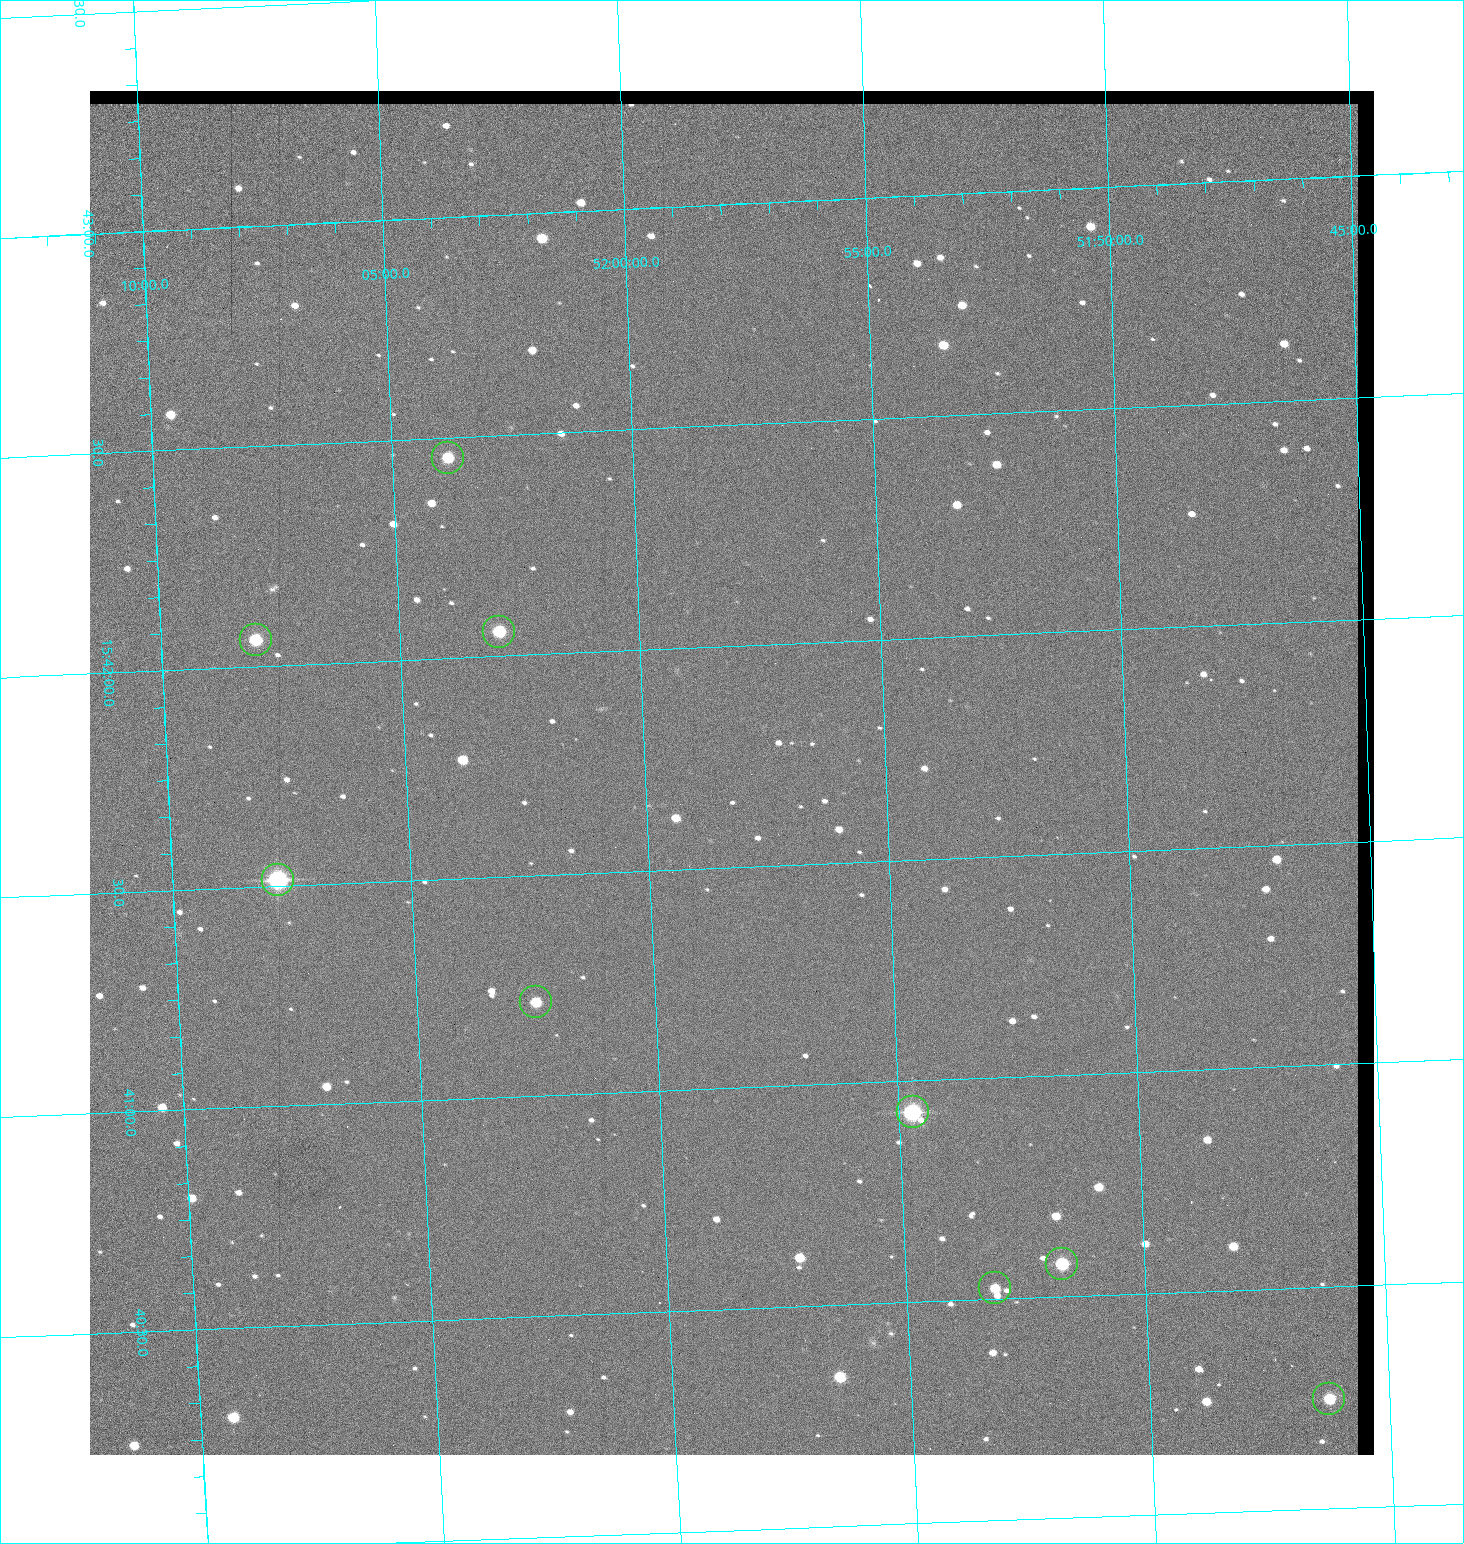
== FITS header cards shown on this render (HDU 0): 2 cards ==
NAXIS1  =                 1284 / length of data axis 1
NAXIS2  =                 1364 / length of data axis 2

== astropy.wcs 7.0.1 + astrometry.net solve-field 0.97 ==
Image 1284 x 1364 px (HDU 0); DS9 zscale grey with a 90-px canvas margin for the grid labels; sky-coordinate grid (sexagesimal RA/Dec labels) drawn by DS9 from the SOLVED WCS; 9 Tycho-2 reference stars matched to detected sources circled (green)
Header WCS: RA---TAN/DEC--TAN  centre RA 15:41:43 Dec +51:58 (235.43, +51.97 deg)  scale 1.26 arcsec/px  FOV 26.9' x 28.5'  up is +92 deg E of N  parity flipped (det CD > 0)
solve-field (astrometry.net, Tycho-2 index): VERIFIED the header's WCS against the Tycho-2 star catalogue (9 matches, 0 conflicts) and refined it, rather than solving blind
Solved WCS: RA---TAN-SIP/DEC--TAN-SIP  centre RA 15:41:43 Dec +51:58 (235.43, +51.97 deg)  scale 1.25 arcsec/px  FOV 26.8' x 28.5'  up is +92 deg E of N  parity flipped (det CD > 0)
The solver's refit moves the header's centre by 0.44 arcsec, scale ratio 0.9966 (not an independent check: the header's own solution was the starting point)
Tycho-2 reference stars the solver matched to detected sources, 9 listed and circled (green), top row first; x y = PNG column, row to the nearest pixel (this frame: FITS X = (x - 90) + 1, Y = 1364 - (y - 91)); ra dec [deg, ICRS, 3 dp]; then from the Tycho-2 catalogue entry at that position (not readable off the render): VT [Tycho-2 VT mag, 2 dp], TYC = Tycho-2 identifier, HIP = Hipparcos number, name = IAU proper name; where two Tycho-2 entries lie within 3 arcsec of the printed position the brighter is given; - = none
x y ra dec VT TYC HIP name
448 458 235.614 +52.064 11.61 3489-1132-1 - -
499 632 235.514 +52.049 11.19 3489-1407-1 - -
256 640 235.515 +52.133 11.12 3489-1380-1 - -
278 880 235.378 +52.130 9.31 3489-1322-1 76850 -
536 1002 235.303 +52.042 11.52 3489-958-1 - -
913 1112 235.232 +51.912 9.59 3489-824-1 - -
1062 1264 235.143 +51.862 10.97 3489-1016-1 - -
995 1288 235.131 +51.886 12.29 3489-908-1 - -
1329 1399 235.062 +51.771 11.53 3489-1453-1 - -